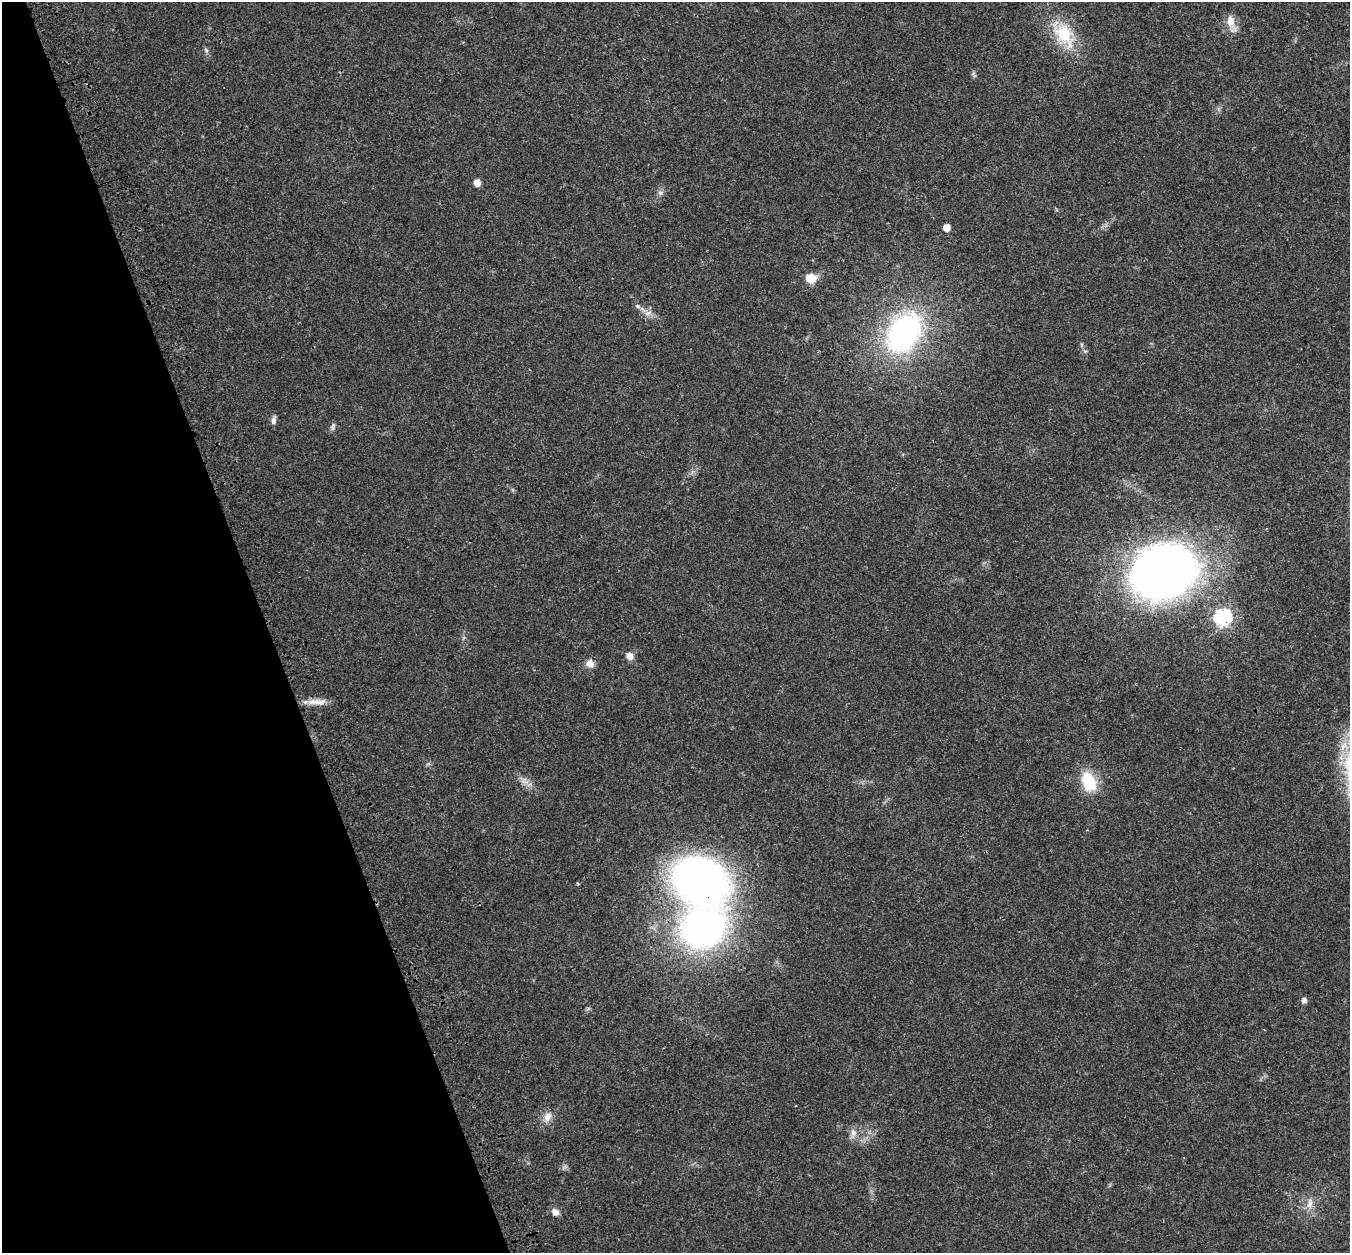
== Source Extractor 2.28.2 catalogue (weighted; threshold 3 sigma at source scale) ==
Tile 5 of 4 x 4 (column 1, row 2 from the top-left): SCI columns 108-1455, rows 2709-3959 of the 5613 x 5470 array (HDU 1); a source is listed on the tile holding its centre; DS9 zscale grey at full resolution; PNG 1352 x 1255 px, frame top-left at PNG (2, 2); no overlay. Shown black and unused: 20% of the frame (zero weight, under 3 of 4 exposures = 9% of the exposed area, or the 3 px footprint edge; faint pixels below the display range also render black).
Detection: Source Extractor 2.28.2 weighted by HDU 2 'WHT'; one run over the whole footprint, this tile lists its part. Background 0.0228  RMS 0.0031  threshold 0.014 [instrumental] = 3 sigma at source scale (4.5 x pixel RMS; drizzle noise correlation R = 1.50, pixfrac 1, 0.0396/0.0396 arcsec/px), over >= 5 px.
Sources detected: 29; all 29 listed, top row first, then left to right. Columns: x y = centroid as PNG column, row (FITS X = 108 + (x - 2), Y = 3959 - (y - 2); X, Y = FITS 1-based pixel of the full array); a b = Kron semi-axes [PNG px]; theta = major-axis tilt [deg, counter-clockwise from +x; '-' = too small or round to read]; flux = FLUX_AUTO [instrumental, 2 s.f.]
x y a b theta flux
1231 21 19 10 -77 3.5
1064 34 38 22 -58 15
206 50 8 5 -63 0.72
974 75 9 5 -53 0.66
477 183 7 6 - 2.2
660 193 8 6 -69 0.93
947 228 6 5 - 3
810 278 10 9 - 5.4
638 306 7 5 -21 0.75
648 313 11 5 24 1.3
903 333 41 29 56 69
1082 345 6 4 -90 0.48
273 420 10 6 79 1.3
333 426 11 5 74 0.88
1162 573 53 43 22 280
1223 618 8 8 - 64
630 656 10 8 -75 1.9
590 663 11 11 - 2.1
314 702 26 7 6 3.2
524 781 12 9 -25 2.2
1089 782 26 17 -67 11
700 880 54 44 -27 140
704 927 36 31 29 130
1304 1000 7 6 - 1.1
547 1117 14 10 67 2.7
853 1133 14 8 86 2
565 1167 10 4 26 0.69
1310 1203 17 8 83 2.6
555 1212 11 8 -35 1.7
Overlapping masked pixels (flux is a lower limit): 3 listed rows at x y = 1162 573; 1223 618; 700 880